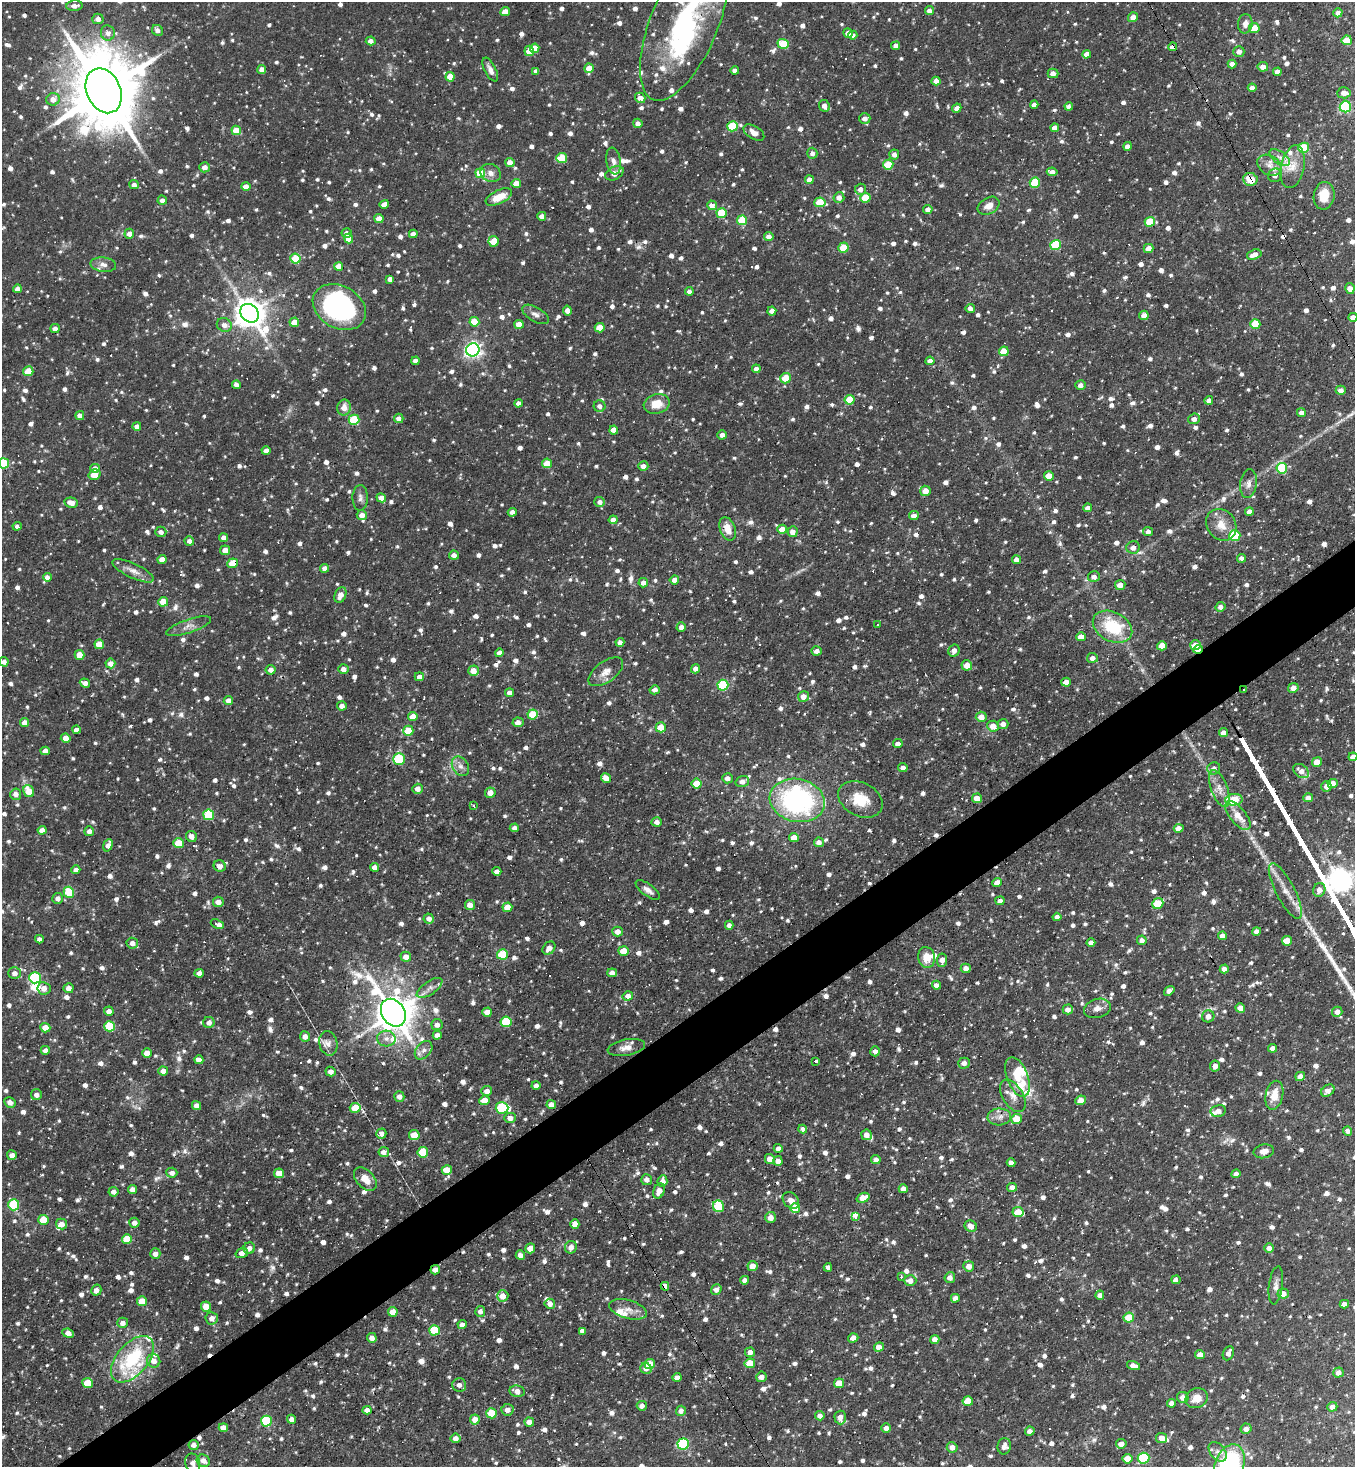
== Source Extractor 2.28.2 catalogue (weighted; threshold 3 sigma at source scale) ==
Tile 7 of 4 x 4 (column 3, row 2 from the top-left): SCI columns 2856-4208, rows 2929-4393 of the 5851 x 5857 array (HDU 1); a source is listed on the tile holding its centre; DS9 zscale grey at full resolution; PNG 1357 x 1469 px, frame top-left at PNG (2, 2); each listed source drawn as its Kron ellipse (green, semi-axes under 4 px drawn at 4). Shown black and unused: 4% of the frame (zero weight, under 3 of 4 exposures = <1% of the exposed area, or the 3 px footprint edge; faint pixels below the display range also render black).
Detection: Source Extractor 2.28.2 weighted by HDU 2 'WHT'; one run over the whole footprint, this tile lists its part. Background 0.0709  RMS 0.0051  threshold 0.0229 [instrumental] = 3 sigma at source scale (4.5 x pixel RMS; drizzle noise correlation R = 1.50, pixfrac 1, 0.05/0.05 arcsec/px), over >= 5 px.
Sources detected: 1602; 2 too faint to see at this stretch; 4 inside a brighter object's white glare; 51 cosmic-ray / hot-pixel residue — neither listed nor drawn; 30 inside a brighter listed object's ellipse — not listed separately; of the other 1515, all 500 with FLUX_AUTO >= 2.56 (the completeness limit of this list) listed and drawn (1015 fainter detections not listed), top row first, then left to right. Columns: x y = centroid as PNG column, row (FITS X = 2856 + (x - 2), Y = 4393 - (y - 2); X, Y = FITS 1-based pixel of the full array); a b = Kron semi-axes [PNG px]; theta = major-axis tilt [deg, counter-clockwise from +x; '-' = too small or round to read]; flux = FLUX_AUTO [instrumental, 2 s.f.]
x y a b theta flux
74 6 8 5 6 3
929 10 4 4 - 2.6
505 12 5 4 - 5.6
1338 13 5 4 - 3.2
1133 17 5 4 - 3.5
98 19 5 5 - 2.9
684 22 83 34 68 91
1245 24 9 7 83 3.4
1254 28 5 5 - 9.7
157 30 6 5 - 2.6
108 33 7 7 - 2.7
848 33 5 4 - 4.5
853 35 4 4 - 2.6
1347 40 5 5 - 9.5
371 41 5 4 - 2.8
783 44 6 5 - 19
896 46 4 4 - 2.9
1172 47 4 4 - 3.9
535 48 5 4 - 7.2
529 51 5 4 - 5.6
1239 52 5 5 - 2.8
1087 54 4 4 - 3.9
1232 64 4 4 - 3.1
1263 67 5 5 - 3.9
589 68 5 4 - 7.6
262 69 4 4 - 3.9
490 70 13 5 -63 3
536 71 4 4 - 2.7
735 71 4 4 - 2.7
1277 72 4 4 - 4.1
1053 73 5 4 - 4
450 77 4 4 - 7.3
936 81 4 4 - 2.9
1252 88 4 4 - 2.7
104 91 23 17 -66 6500
1344 93 6 5 - 3.6
640 98 5 5 - 5.1
53 99 6 6 - 4.4
1034 105 4 4 - 3
824 106 6 5 - 3.3
1069 106 4 4 - 3.5
1345 107 6 5 - 58
957 108 5 4 - 3.5
865 118 6 5 - 3.3
638 123 5 4 - 3
732 126 5 5 - 27
1055 128 4 4 - 4.5
236 130 5 4 - 9.7
754 133 11 6 -31 3.5
1127 146 4 4 - 3.2
1304 148 5 5 - 22
812 153 5 5 - 2.6
894 155 5 5 - 3
562 158 5 5 - 19
1280 158 11 6 -35 3.6
613 161 13 7 -81 3.1
510 162 4 4 - 5
888 165 5 5 - 19
1269 165 13 9 -32 4.4
205 167 5 5 - 3.6
1293 167 22 11 78 8.7
1052 172 5 4 - 3
480 173 5 5 - 16
491 173 10 8 -30 3.3
614 173 10 6 27 4.8
1275 175 7 6 - 3.1
1250 179 7 6 - 11
809 180 4 4 - 3.6
1035 183 5 5 - 20
516 184 4 4 - 8
134 185 4 4 - 2.8
246 187 4 4 - 5.3
860 189 5 5 - 2.9
1324 196 14 10 81 9.4
499 197 14 7 26 9
839 197 5 5 - 3.3
865 198 5 5 - 15
162 200 5 4 - 2.7
820 202 5 5 - 17
384 204 5 4 - 3.3
712 205 5 5 - 4.9
989 206 12 8 30 4.6
928 209 4 4 - 2.6
722 213 5 5 - 23
542 216 4 4 - 3.9
379 219 4 4 - 5.9
742 220 5 5 - 17
1150 222 5 5 - 15
347 233 5 4 - 2.6
129 234 5 5 - 3.5
413 234 4 4 - 2.8
769 237 5 4 - 3.6
348 238 5 4 - 4.6
493 241 5 5 - 7.8
1056 245 5 5 - 27
843 248 5 5 - 15
1148 248 5 4 - 4.9
1254 255 7 5 19 4.4
295 259 5 5 - 15
103 265 13 7 -7 2.9
339 266 4 4 - 7.6
390 279 4 4 - 2.8
1350 288 5 4 - 3.3
17 289 4 4 - 3
689 291 4 4 - 2.7
339 307 28 21 -30 90
970 309 5 4 - 2.6
567 310 5 4 - 3.5
772 311 4 4 - 3.1
250 313 10 8 -46 870
535 314 15 7 -29 2.8
1144 315 5 4 - 3.3
1353 317 4 4 - 2.9
294 322 5 4 - 7.3
474 322 5 5 - 11
519 324 5 4 - 6.2
1255 324 5 5 - 17
224 325 8 6 -28 3.3
55 328 4 4 - 3
600 328 5 4 - 9.2
473 350 7 6 - 180
1004 351 5 5 - 12
416 361 4 4 - 2.9
930 361 4 4 - 3.2
756 369 4 4 - 2.8
28 371 5 5 - 12
785 378 5 5 - 11
236 385 4 4 - 3.4
1080 385 5 5 - 2.9
1341 390 5 4 - 2.7
850 400 5 5 - 16
1209 400 4 4 - 2.9
519 403 4 4 - 2.7
657 404 13 9 15 8.4
600 406 6 6 - 2.6
344 408 8 7 - 4.9
1301 412 4 4 - 2.8
80 416 4 4 - 3.1
399 418 4 4 - 3
1194 419 6 5 - 2.6
354 420 5 5 - 22
137 426 4 4 - 3
614 430 4 4 - 4.7
722 435 5 4 - 2.7
266 451 4 4 - 3.5
4 463 5 5 - 28
547 463 5 5 - 9.9
643 466 5 5 - 2.7
95 468 5 4 - 3.5
1282 468 5 5 - 37
94 475 6 5 - 7
1049 476 5 5 - 8.3
1248 484 14 8 82 3.3
925 491 5 5 - 6.3
360 498 13 7 -89 2.6
381 498 5 4 - 3.8
600 502 5 5 - 2.6
71 503 7 5 -12 4.5
1088 508 5 4 - 3.1
512 512 4 4 - 2.8
1249 512 4 4 - 2.9
362 515 5 5 - 3.5
914 516 5 4 - 3.8
613 520 4 4 - 3.6
1221 525 17 14 -52 8.2
17 526 4 4 - 2.8
728 529 12 7 -69 6.3
782 529 5 4 - 5.4
161 532 5 5 - 2.7
793 532 5 5 - 3.7
1148 532 5 4 - 2.7
1235 536 5 5 - 31
224 538 4 4 - 2.9
189 541 5 4 - 2.7
1133 547 6 6 - 3.3
225 550 5 5 - 4.9
454 555 5 4 - 2.6
1242 558 4 4 - 2.8
162 560 4 4 - 4.5
1016 560 4 4 - 2.8
232 563 5 4 - 10
325 568 4 4 - 3.8
133 571 23 7 -25 4.2
48 577 4 4 - 4.6
1094 577 6 5 - 2.8
674 580 5 4 - 2.8
643 583 5 5 - 3.3
1120 585 5 5 - 4.6
340 595 8 5 65 4.1
163 602 5 4 - 8.3
1220 607 5 5 - 3
877 625 3 3 - 2.9
189 626 23 6 19 3.9
681 627 5 4 - 2.7
1113 627 21 14 -28 27
1081 637 5 4 - 5.5
620 642 4 4 - 2.8
99 644 5 5 - 11
1195 645 5 5 - 8.8
1162 646 5 4 - 8.8
954 650 6 5 - 3
1198 650 5 3 - 2.6
817 651 5 4 - 2.8
499 653 4 4 - 2.7
80 655 5 4 - 7.2
1092 658 5 5 - 2.9
4 662 5 4 - 2.6
110 663 5 5 - 4.2
967 665 5 5 - 5.6
343 669 5 4 - 3
695 669 4 4 - 2.9
271 670 5 5 - 3.3
473 671 5 5 - 4.8
606 672 20 10 35 5.1
419 677 4 4 - 2.9
1066 682 5 4 - 4.5
85 683 5 4 - 2.9
723 685 5 5 - 37
1293 688 5 5 - 4.4
655 690 5 4 - 2.7
1244 690 3 3 - 3.2
510 693 4 4 - 3.1
803 696 5 5 - 4.5
228 701 4 4 - 4.3
342 706 5 4 - 2.9
533 714 5 5 - 16
413 717 5 4 - 5.9
981 717 5 5 - 4.7
518 722 5 4 - 3.3
25 723 4 4 - 5.5
1003 724 5 5 - 3.2
993 726 6 5 - 6
661 727 5 5 - 9.2
76 730 4 4 - 2.8
408 731 5 5 - 16
1223 733 4 4 - 3.4
66 738 5 4 - 5.6
898 744 5 4 - 2.7
45 751 5 4 - 3.9
1353 757 4 4 - 3.9
399 759 5 5 - 33
1317 762 5 4 - 7
460 766 10 7 -56 3.1
903 768 4 4 - 2.7
1214 768 6 6 - 2.9
1301 771 9 6 -35 3.7
606 778 5 4 - 4.3
727 778 5 5 - 2.9
742 781 7 5 18 3
697 783 5 5 - 10
1333 783 5 4 - 4.9
1326 786 5 5 - 3.2
418 789 5 5 - 3.2
1219 789 19 8 -70 5.6
29 791 6 5 - 10
490 793 5 5 - 4.5
16 794 5 5 - 3.1
977 798 5 4 - 4.8
1308 798 5 4 - 4.1
860 799 23 16 -27 15
797 800 28 21 -12 93
1234 800 8 5 5 23
473 806 3 3 - 55
209 815 5 5 - 28
1238 816 17 8 -51 8.1
657 822 5 4 - 2.7
514 828 4 4 - 2.6
1179 828 5 4 - 5.2
42 830 4 4 - 3.6
89 831 5 5 - 3.1
191 836 6 5 - 3.4
794 837 5 4 - 5.3
819 842 5 5 - 2.7
179 843 5 5 - 15
108 845 6 4 69 3.3
220 866 6 5 - 3.1
375 867 4 4 - 3.2
76 870 4 4 - 3.1
497 871 4 4 - 2.6
997 882 5 4 - 3.9
648 890 14 6 -36 3
1319 890 7 6 - 3.6
1285 891 31 9 -63 8.4
69 892 5 5 - 22
58 898 5 5 - 2.7
1000 901 4 4 - 2.7
218 902 5 5 - 3.8
1158 904 6 5 - 20
470 905 5 5 - 4.8
507 907 5 5 - 8.1
1057 917 4 4 - 2.6
429 919 5 5 - 3
217 924 7 3 -24 5.3
729 925 4 4 - 2.6
618 931 5 5 - 4.1
1257 931 4 4 - 3
1223 936 4 4 - 3.7
39 939 4 4 - 2.7
1142 940 5 5 - 2.8
1287 941 5 4 - 11
132 943 6 5 - 3.2
1091 943 4 4 - 3
549 948 7 5 48 3.7
624 951 5 5 - 7.4
502 954 5 5 - 21
406 957 5 5 - 4.5
926 957 10 8 -76 6.4
942 960 7 5 83 4.2
966 968 5 4 - 3.5
1224 969 4 4 - 2.7
14 973 6 5 - 3.3
199 973 4 4 - 3.5
612 973 5 4 - 2.6
35 978 6 5 - 45
937 985 4 4 - 3.6
44 988 6 6 - 3.7
69 988 5 5 - 3.7
430 988 15 6 34 2.9
1169 991 6 4 38 3
628 996 5 4 - 3.8
1097 1008 14 9 16 3.8
1240 1008 5 4 - 5.3
1068 1009 5 5 - 2.7
109 1011 5 4 - 3.2
487 1012 5 4 - 4.9
1337 1012 5 5 - 3.7
393 1013 15 11 -57 1600
1208 1016 6 6 - 3.7
209 1022 5 5 - 2.7
506 1022 5 5 - 25
437 1025 5 5 - 2.9
109 1026 5 5 - 28
45 1028 5 4 - 7.7
437 1035 4 4 - 2.7
305 1036 5 5 - 3.1
386 1038 9 8 - 3.1
328 1043 12 9 -78 3.6
626 1047 19 8 10 4.6
1273 1048 4 4 - 3.4
45 1050 4 4 - 2.8
424 1050 10 7 50 2.9
875 1051 5 5 - 2.7
147 1053 5 4 - 6.9
199 1060 4 4 - 3.8
815 1061 3 3 - 9.5
964 1063 6 5 - 2.9
1215 1066 5 5 - 3
163 1071 5 4 - 4.7
330 1072 5 4 - 3.3
1300 1076 5 4 - 4.5
1018 1077 21 10 -69 9.8
536 1086 4 4 - 2.8
487 1091 5 5 - 3.5
1328 1091 7 5 37 3.4
36 1095 5 5 - 2.8
1274 1095 14 8 77 8
399 1096 5 5 - 2.9
1013 1096 18 10 -58 5.1
484 1100 5 5 - 7.3
1081 1100 5 4 - 4.4
10 1102 6 5 - 2.9
551 1104 5 4 - 3.6
196 1106 4 4 - 3.9
355 1108 5 5 - 9.9
502 1108 6 5 - 39
1218 1111 8 6 12 2.9
999 1117 12 8 3 3.4
510 1118 6 5 - 3.4
1017 1119 5 5 - 10
803 1129 4 4 - 2.6
1348 1131 4 4 - 2.9
381 1134 5 5 - 3.3
414 1135 5 5 - 10
866 1135 5 5 - 3.7
778 1148 4 4 - 2.8
1264 1151 10 7 10 3.8
384 1152 5 5 - 3.9
423 1152 5 5 - 17
12 1155 5 5 - 3
770 1159 5 5 - 4.5
876 1159 4 4 - 2.7
778 1161 5 4 - 3.3
1011 1163 4 4 - 2.7
447 1170 5 5 - 8.5
172 1173 5 5 - 2.9
279 1173 5 5 - 8
1236 1174 4 4 - 2.6
365 1179 13 9 -46 6.2
647 1180 5 5 - 3
662 1181 5 5 - 3.2
1012 1187 5 4 - 2.7
133 1189 4 4 - 3.9
903 1189 4 4 - 3.3
659 1191 8 5 69 3.9
113 1192 5 5 - 2.9
863 1198 6 4 20 7.7
791 1200 9 7 -47 3.6
14 1205 5 5 - 25
718 1206 6 5 - 28
795 1208 5 5 - 13
1018 1212 5 5 - 9
770 1217 5 5 - 3.7
856 1217 4 3 - 17
43 1220 5 5 - 13
134 1223 5 5 - 3
62 1224 5 5 - 3.7
575 1224 5 4 - 4.2
971 1226 6 5 - 3.2
127 1239 5 5 - 13
571 1247 6 6 - 3.1
249 1248 6 5 - 2.7
530 1248 5 5 - 7.4
1269 1248 5 5 - 3.1
242 1253 6 4 19 3.4
155 1254 5 5 - 2.8
520 1255 5 4 - 3
752 1266 5 5 - 5.1
969 1266 5 5 - 3.9
828 1267 4 4 - 3
435 1270 5 4 - 3.1
901 1277 3 3 - 2.6
950 1278 5 5 - 2.9
745 1280 4 4 - 2.8
910 1280 6 5 - 3.3
1176 1280 4 4 - 3
1276 1285 19 7 83 3
665 1286 4 4 - 3.2
96 1290 6 5 - 2.9
716 1290 5 5 - 3
1283 1294 5 5 - 4.6
1100 1295 4 4 - 2.6
503 1296 6 5 - 6.1
955 1298 4 4 - 2.8
142 1301 5 5 - 11
550 1304 5 5 - 3
1344 1304 5 4 - 3.7
206 1306 5 5 - 8
628 1309 19 9 -16 4.5
480 1311 5 5 - 2.7
393 1312 5 4 - 6.1
1129 1317 5 5 - 11
212 1318 6 6 - 2.9
123 1323 5 5 - 3.1
462 1325 4 4 - 3
434 1330 5 5 - 22
582 1331 4 4 - 2.6
68 1333 6 4 -23 3.9
372 1338 5 5 - 3.3
853 1338 5 4 - 3.5
935 1340 4 4 - 4.1
879 1347 5 4 - 4
750 1352 5 5 - 3.4
1228 1353 7 5 66 2.8
1200 1355 5 4 - 4.1
132 1359 27 15 49 43
154 1361 7 6 - 3.7
750 1363 5 5 - 10
650 1364 5 5 - 13
1133 1365 6 4 -14 3.9
646 1368 6 5 - 3.2
1338 1372 5 5 - 3.6
677 1377 4 4 - 2.8
761 1377 5 5 - 3.3
88 1383 5 5 - 14
839 1383 5 4 - 9.3
459 1385 7 6 - 3
517 1391 7 5 -10 3.7
1183 1397 6 5 - 3.5
1197 1398 11 9 26 6.9
968 1401 5 5 - 11
1171 1403 4 4 - 3.2
642 1406 5 5 - 2.9
1332 1407 5 5 - 2.9
367 1410 4 4 - 3
507 1410 6 5 - 3.4
681 1411 5 5 - 2.8
492 1413 5 5 - 16
820 1416 5 4 - 3
840 1417 7 5 -89 4.3
292 1419 4 4 - 2.9
475 1419 5 5 - 4.5
266 1421 5 5 - 36
529 1422 5 4 - 4
223 1428 5 4 - 4.6
886 1428 5 4 - 2.9
1246 1429 5 5 - 2.9
1030 1431 5 4 - 2.8
455 1438 5 4 - 3.5
1162 1438 5 5 - 5.6
683 1444 6 5 - 57
1121 1444 5 4 - 3.7
194 1445 5 5 - 2.7
1004 1446 8 6 80 3
952 1447 5 5 - 3.6
1218 1452 11 7 -51 2.6
1144 1458 6 5 - 35
1127 1459 5 5 - 8.6
203 1461 7 6 - 3.6
193 1463 9 7 -77 2.9
1229 1465 21 14 69 88
Overlapping masked pixels (flux is a lower limit): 8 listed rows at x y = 1172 47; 1250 179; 232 563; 1198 650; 1244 690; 718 1206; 435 1270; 665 1286
Isophote crosses this tile's border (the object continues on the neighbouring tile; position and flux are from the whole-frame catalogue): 7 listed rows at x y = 684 22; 1353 317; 4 463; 4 662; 1353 757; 193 1463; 1229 1465